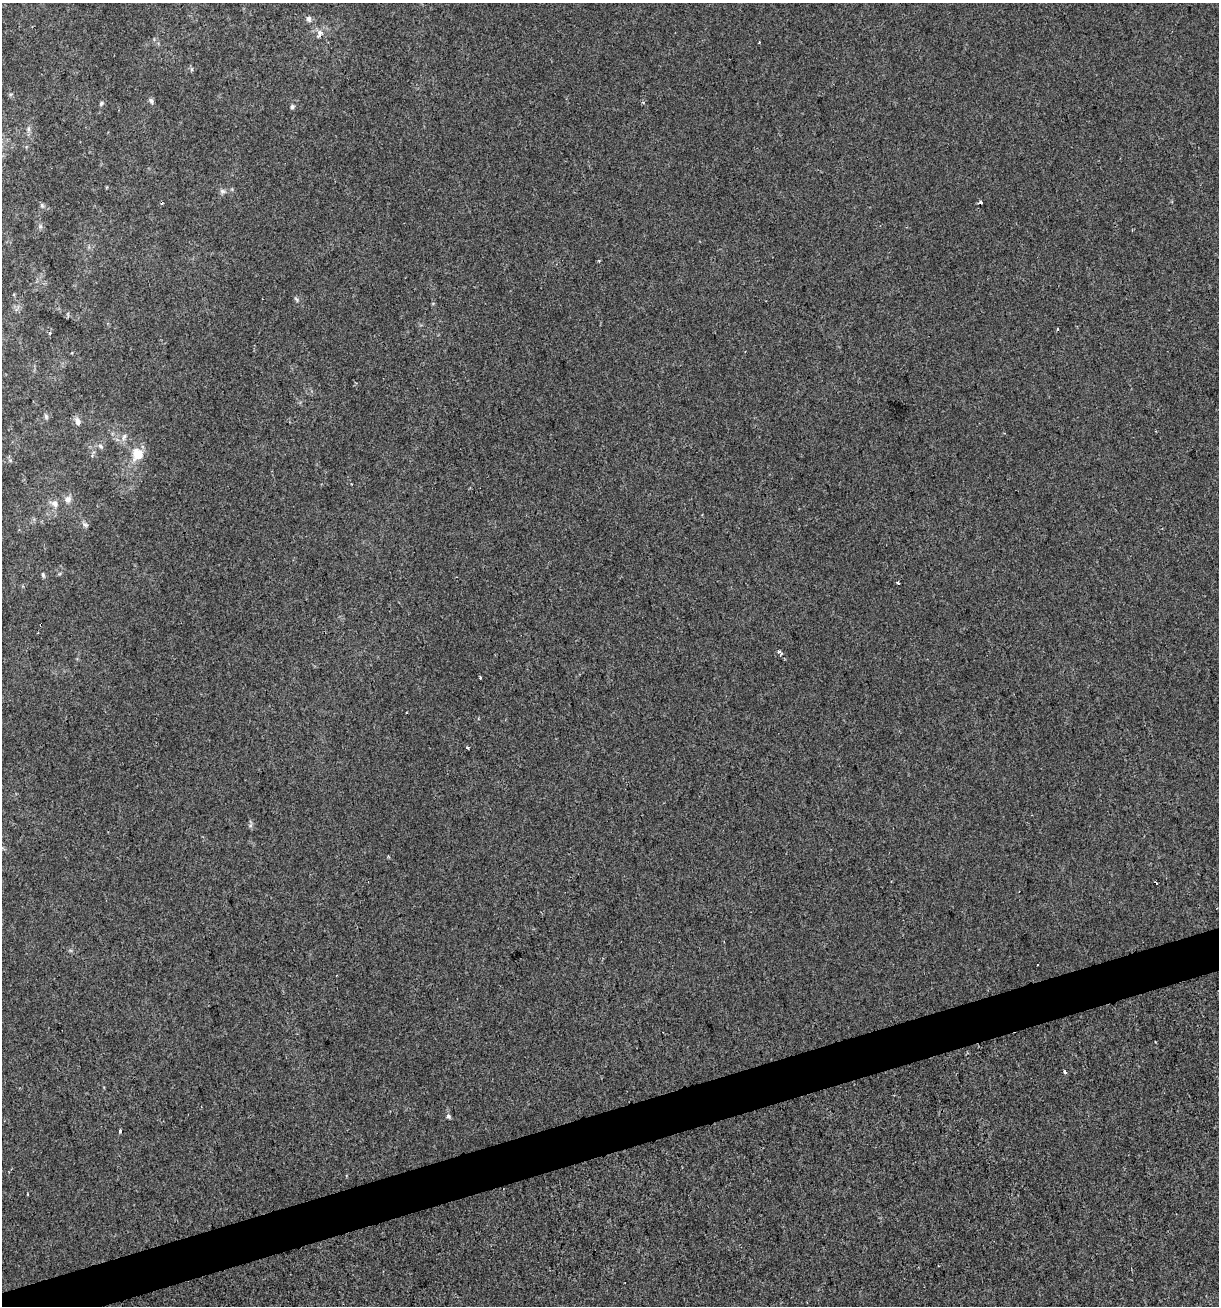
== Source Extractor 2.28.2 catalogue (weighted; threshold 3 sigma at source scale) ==
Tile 7 of 4 x 4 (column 3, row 2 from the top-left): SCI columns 2487-3703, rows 2609-3912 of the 5022 x 5216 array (HDU 1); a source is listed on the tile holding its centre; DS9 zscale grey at full resolution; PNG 1221 x 1308 px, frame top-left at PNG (2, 3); no overlay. Shown black and unused: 3% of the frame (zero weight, under 2 of 3 exposures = <1% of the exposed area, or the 3 px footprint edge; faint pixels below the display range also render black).
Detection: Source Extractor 2.28.2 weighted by HDU 2 'WHT'; one run over the whole footprint, this tile lists its part. Background 5.62e-04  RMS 0.0042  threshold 0.0189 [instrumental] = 3 sigma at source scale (4.5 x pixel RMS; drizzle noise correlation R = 1.50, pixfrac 1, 0.0396/0.0396 arcsec/px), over >= 5 px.
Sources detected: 31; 1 cosmic-ray / hot-pixel residue — not listed; the other 30 listed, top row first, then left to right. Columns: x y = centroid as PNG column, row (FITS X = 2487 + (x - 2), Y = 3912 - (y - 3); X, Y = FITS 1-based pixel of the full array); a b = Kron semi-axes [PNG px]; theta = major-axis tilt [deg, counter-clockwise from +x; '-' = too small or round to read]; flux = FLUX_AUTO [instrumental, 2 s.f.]
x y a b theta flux
309 19 8 7 - 1.3
319 32 9 7 -89 1.8
151 101 8 5 -70 1.1
101 103 7 5 51 0.77
292 107 6 5 - 0.75
28 129 7 4 90 0.89
222 191 8 6 -15 1.1
980 203 3 3 - 0.94
42 205 6 5 - 0.78
40 226 6 4 -72 0.75
296 299 9 3 -60 0.7
1057 329 3 3 - 1.4
46 416 8 5 -65 0.77
77 421 8 6 -68 2.1
124 437 10 5 65 1.4
101 446 8 5 -41 0.99
137 454 13 12 - 7.1
68 499 9 8 - 2.1
55 504 11 8 -68 2.2
85 525 8 4 -9 0.84
43 575 7 4 -64 0.68
898 583 3 3 - 0.6
41 625 4 3 - 1.6
778 651 5 4 - 0.8
480 677 3 2 - 0.81
468 747 3 3 - 1.2
1037 965 3 3 - 0.78
1065 1072 3 3 - 3.8
448 1116 6 5 - 0.91
120 1130 4 3 - 1.8
Overlapping masked pixels (flux is a lower limit): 1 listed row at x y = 41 625